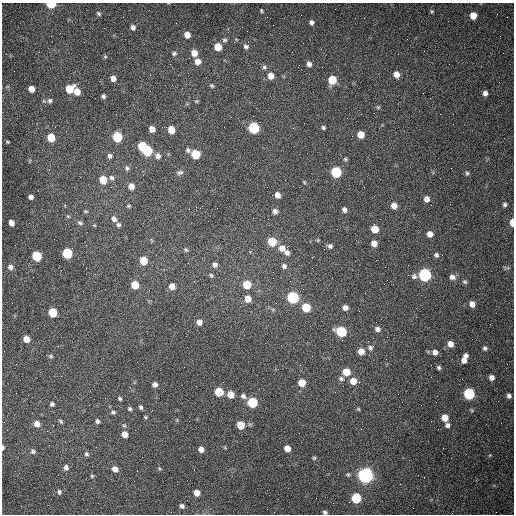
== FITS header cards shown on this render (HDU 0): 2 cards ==
NAXIS1  =                  512 /fastest changing axis
NAXIS2  =                  512 /next to fastest changing axis

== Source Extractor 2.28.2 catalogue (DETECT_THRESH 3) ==
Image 512 x 512 px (HDU 0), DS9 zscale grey, 1 PNG px = 1 image px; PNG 516 x 516 px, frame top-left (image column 1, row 512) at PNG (2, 3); no overlay
Background 1480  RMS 22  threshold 65.6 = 3 sigma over >= 5 px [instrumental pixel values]
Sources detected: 166; all 166 listed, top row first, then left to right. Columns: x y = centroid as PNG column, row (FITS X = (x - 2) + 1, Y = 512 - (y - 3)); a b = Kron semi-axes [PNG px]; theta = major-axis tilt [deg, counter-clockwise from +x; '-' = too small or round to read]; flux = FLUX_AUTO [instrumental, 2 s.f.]
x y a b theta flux
51 4 6 4 -1 63000
261 11 4 3 - 1800
432 11 5 5 - 1900
99 14 6 4 -58 2900
473 15 6 5 - 18000
312 22 5 4 - 4100
133 27 6 6 - 5300
187 35 6 5 - 11000
51 36 3 2 - 1400
224 40 7 6 - 3100
246 46 7 6 - 4000
218 47 6 6 - 23000
174 53 7 6 - 3100
194 53 7 6 - 14000
105 57 5 4 - 1800
197 61 7 6 - 10000
309 64 6 5 - 5500
264 67 7 5 -14 3000
396 74 6 5 - 12000
271 76 6 6 - 13000
113 78 5 5 - 8200
332 80 6 6 - 40000
212 86 6 5 - 2000
31 89 5 5 - 13000
69 89 6 6 - 35000
77 91 7 5 -69 16000
485 93 5 4 - 5900
104 96 5 3 - 3600
50 101 7 7 - 3900
197 101 5 4 - 1500
378 107 5 5 - 2000
323 127 5 4 - 2500
254 128 6 6 - 150000
293 128 2 2 - 950
152 129 5 5 - 10000
171 129 6 5 - 22000
361 134 5 5 - 20000
51 137 6 5 - 33000
117 137 6 6 - 67000
7 142 3 2 - 1400
142 146 6 5 - 45000
188 150 7 6 - 3400
147 151 7 6 - 110000
195 154 6 6 - 51000
110 156 6 6 - 4300
158 156 7 6 - 6500
345 159 5 4 - 2000
127 168 7 5 -83 3300
180 172 10 6 15 3700
336 172 6 6 - 110000
467 173 6 5 - 2700
111 178 7 6 - 4000
103 180 6 5 - 33000
304 182 6 3 -45 1600
131 186 6 6 - 9800
299 187 2 2 - 890
277 195 6 5 - 8300
31 197 5 4 - 5400
426 199 6 5 - 8700
505 204 6 5 - 3300
129 206 5 4 - 1800
394 206 6 5 - 11000
344 210 6 5 - 5100
85 211 6 4 -7 1800
275 211 6 5 - 5700
68 216 5 5 - 1900
114 219 8 6 -55 6300
512 222 6 3 89 19000
11 223 5 5 - 9900
80 223 7 5 -26 3200
118 225 6 5 - 3100
375 229 6 5 - 25000
430 234 5 5 - 11000
318 240 5 4 - 1400
272 242 6 6 - 43000
374 243 6 5 - 11000
330 246 6 6 - 4100
282 248 7 6 - 13000
186 249 5 5 - 2200
67 253 6 6 - 98000
287 253 7 6 - 6200
436 255 6 5 - 3300
36 256 6 6 - 85000
143 261 6 5 - 36000
215 265 6 5 - 4600
284 266 7 6 - 4800
10 267 6 6 - 5200
506 267 9 3 -20 2300
312 268 2 2 - 890
211 275 6 4 -66 2100
425 275 6 6 - 280000
414 276 7 6 - 4200
452 277 7 6 - 6100
273 278 2 2 - 600
465 282 6 5 - 2600
247 284 6 5 - 41000
135 285 6 5 - 32000
172 286 6 5 - 11000
293 297 6 6 - 200000
248 299 6 6 - 16000
276 303 3 2 - 1300
472 304 6 5 - 8600
306 307 6 6 - 50000
345 308 5 5 - 6500
53 312 6 5 - 55000
381 319 2 2 - 790
199 322 6 6 - 7900
377 329 6 6 - 5200
341 332 6 6 - 110000
26 339 5 5 - 17000
450 344 6 6 - 11000
370 348 7 6 - 3800
485 348 6 5 - 3300
361 351 6 6 - 15000
435 352 6 5 - 7700
51 356 6 5 - 2400
466 356 5 4 - 4900
464 360 7 6 - 8500
439 367 5 4 - 2800
346 372 6 6 - 27000
492 377 5 5 - 7000
341 379 8 6 -19 4000
353 381 6 6 - 16000
302 383 6 6 - 22000
155 385 5 5 - 6100
219 392 6 6 - 50000
230 394 6 6 - 17000
469 394 6 6 - 170000
243 396 7 6 - 4800
509 396 6 5 - 4000
120 399 4 3 - 2100
252 402 6 6 - 100000
52 404 4 4 - 3500
141 407 5 4 - 2700
130 409 5 4 - 2400
358 409 5 4 - 1600
113 412 6 5 - 2600
145 417 4 4 - 1600
445 418 6 5 - 20000
61 421 5 3 - 2100
97 421 5 4 - 3800
37 424 6 6 - 11000
240 425 6 5 - 28000
447 425 6 5 - 4400
124 426 6 5 - 2100
125 434 5 5 - 13000
3 447 5 3 - 2600
287 448 5 5 - 13000
201 449 6 5 - 8400
33 451 6 5 - 3500
86 454 6 6 - 3000
490 455 5 4 - 1400
314 458 6 4 -44 2000
66 467 7 6 - 5300
160 468 6 3 -44 1600
115 469 7 6 - 8800
348 474 7 5 -49 2300
365 475 7 6 - 720000
92 476 5 4 - 1800
400 484 2 2 - 730
59 492 7 5 -84 3500
197 493 5 5 - 13000
316 498 2 2 - 3500
356 498 6 6 - 91000
182 506 6 6 - 4500
325 512 5 4 - 2800
At the frame edge (FLAGS 8, measured only in part): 4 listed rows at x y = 51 4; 512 222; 3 447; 325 512